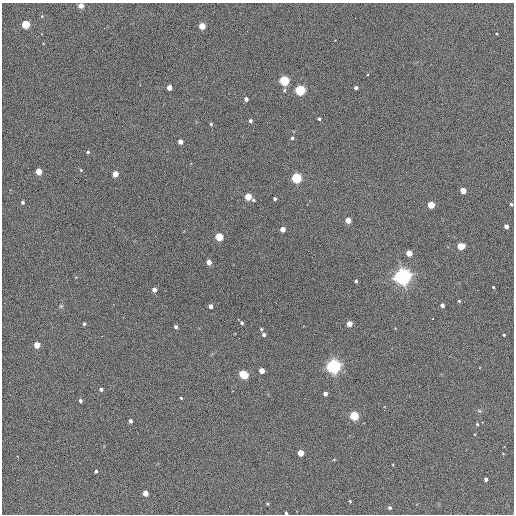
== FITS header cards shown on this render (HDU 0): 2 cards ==
NAXIS1  =                  512 / Axis length
NAXIS2  =                  512 / Axis length

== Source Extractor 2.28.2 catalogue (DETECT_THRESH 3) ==
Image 512 x 512 px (HDU 0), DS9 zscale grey, 1 PNG px = 1 image px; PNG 516 x 516 px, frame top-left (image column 1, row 512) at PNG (2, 3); no overlay
Background 406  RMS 22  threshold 65.1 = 3 sigma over >= 5 px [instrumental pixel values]
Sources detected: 71; all 71 listed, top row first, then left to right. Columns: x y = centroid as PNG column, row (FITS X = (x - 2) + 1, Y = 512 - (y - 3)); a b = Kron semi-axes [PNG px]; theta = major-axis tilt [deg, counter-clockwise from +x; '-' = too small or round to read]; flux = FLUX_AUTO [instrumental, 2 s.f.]
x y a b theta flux
81 6 6 5 - 6.6e+03
42 16 5 3 - 1.3e+03
26 24 4 4 - 1.0e+05
202 26 4 4 - 3.9e+04
206 77 2 2 - 6.4e+02
284 81 5 4 - 1.9e+05
169 88 4 4 - 2.0e+04
356 88 4 3 - 3.7e+03
284 90 5 4 - 2.1e+03
300 90 5 4 - 2.4e+05
246 99 4 4 - 5.3e+03
319 119 3 3 - 2.7e+03
250 121 4 4 - 3.9e+03
211 124 4 4 - 1.9e+03
292 138 4 3 - 3.3e+03
180 142 4 4 - 1.4e+04
88 152 4 3 - 2.2e+03
81 170 4 4 - 1.4e+03
39 171 4 4 - 3.1e+04
115 174 4 4 - 2.6e+04
297 178 4 4 - 2.2e+05
463 191 4 4 - 2.5e+04
248 197 4 4 - 4.2e+04
275 199 3 3 - 3.0e+03
253 200 4 3 - 2.2e+03
23 202 3 3 - 3.1e+03
511 204 4 3 - 2.3e+03
431 205 4 4 - 4.9e+04
348 220 4 4 - 2.5e+04
506 226 4 4 - 8.7e+03
283 229 4 4 - 1.8e+04
219 237 4 4 - 8.4e+04
461 246 4 4 - 6.0e+04
409 253 4 4 - 3.2e+04
209 262 4 4 - 1.5e+04
403 276 6 6 - 1.0e+06
356 281 3 3 - 2.5e+03
493 287 3 2 - 1.3e+03
154 290 4 4 - 1.0e+04
459 301 3 3 - 1.3e+03
442 305 4 3 - 6.1e+03
61 306 5 5 - 1.8e+03
210 306 4 3 - 6.9e+03
433 319 3 2 - 1.5e+03
242 323 4 3 - 3.2e+03
84 324 3 3 - 2.3e+03
349 324 4 4 - 2.1e+04
176 327 4 3 - 4.4e+03
261 329 4 3 - 1.6e+03
264 334 4 4 - 4.4e+03
504 335 3 2 - 1.6e+03
102 336 2 2 - 7.5e+02
37 345 4 4 - 3.0e+04
333 366 5 5 - 6.7e+05
262 371 4 4 - 2.2e+04
243 374 6 4 -34 1.0e+05
101 389 4 3 - 3.9e+03
325 394 4 4 - 7.1e+03
181 398 3 3 - 1.3e+03
80 401 3 3 - 3.2e+03
354 416 4 4 - 1.3e+05
130 421 4 3 - 4.0e+03
477 424 4 4 - 1.6e+03
301 453 4 4 - 3.3e+04
96 471 3 3 - 2.8e+03
486 479 4 3 - 4.3e+03
145 493 4 4 - 1.9e+04
350 501 3 3 - 1.4e+03
267 504 4 3 - 1.4e+03
390 508 4 4 - 2.7e+03
286 513 3 3 - 2.4e+03
At the frame edge (FLAGS 8, measured only in part): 3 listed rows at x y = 81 6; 511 204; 286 513